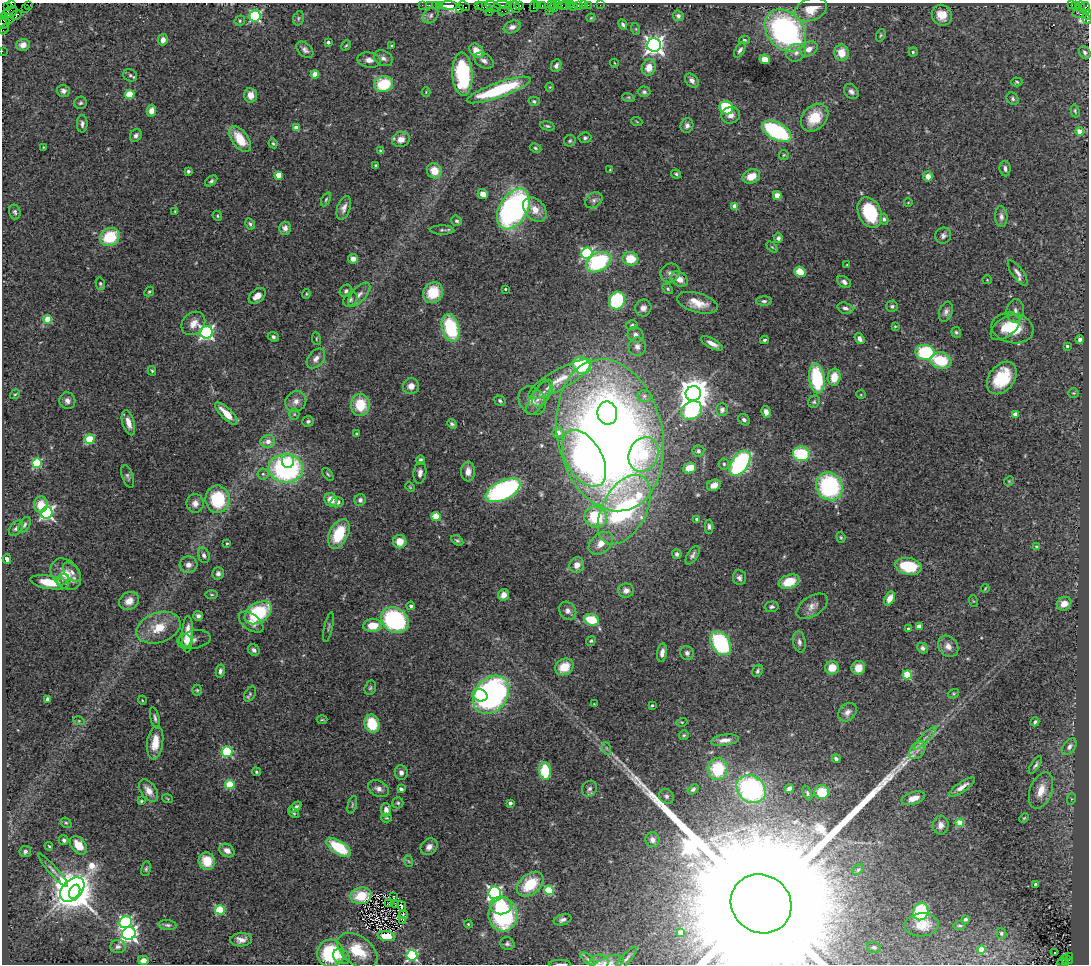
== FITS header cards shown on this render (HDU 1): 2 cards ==
NAXIS1  =                 1087
NAXIS2  =                  962

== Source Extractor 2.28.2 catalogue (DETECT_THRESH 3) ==
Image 1087 x 962 px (HDU 1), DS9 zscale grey, 1 PNG px = 1 image px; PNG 1091 x 966 px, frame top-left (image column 1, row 962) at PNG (2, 3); each listed source drawn as its Kron ellipse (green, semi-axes under 4 px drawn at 4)
Background 5.44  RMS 0.069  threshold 0.206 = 3 sigma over >= 5 px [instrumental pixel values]
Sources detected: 460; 1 with non-positive FLUX_AUTO (blend fragments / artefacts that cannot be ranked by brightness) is neither listed nor drawn; the other 459 listed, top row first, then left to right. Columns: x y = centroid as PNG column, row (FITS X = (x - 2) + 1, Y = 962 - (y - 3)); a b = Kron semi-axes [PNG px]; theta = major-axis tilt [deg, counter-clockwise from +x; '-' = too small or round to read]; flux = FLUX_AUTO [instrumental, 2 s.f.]
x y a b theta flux
12 4 3 2 - 150
28 5 2 2 - 35
422 5 2 2 - 230
429 5 2 2 - 170
435 5 2 2 - 330
440 5 3 3 - 250
502 5 8 3 -1 1700
511 5 4 2 - 260
520 5 4 3 - 730
537 5 3 2 - 370
542 5 3 2 - 390
551 5 3 2 - 470
558 5 3 2 - 410
566 5 4 3 - 340
570 5 2 2 - 82
578 5 4 3 - 910
583 5 2 2 - 88
588 5 2 2 - 210
600 5 2 2 - 80
1071 5 3 2 - 1200
448 6 9 3 -1 1500
464 6 6 3 -29 590
478 6 3 2 - 350
493 6 8 4 -17 1500
554 6 6 3 81 800
562 6 3 2 - 490
1076 6 4 3 - 400
8 7 3 2 - 86
485 7 8 4 -22 1800
515 7 6 4 -78 1200
534 7 5 3 - 570
573 7 2 2 - 56
1081 7 5 3 - 210
25 8 2 2 - 160
1086 8 6 4 -82 1100
459 9 3 2 - 260
811 9 17 11 22 94
549 10 2 2 - 83
504 11 6 3 9 670
10 12 8 5 28 840
489 12 3 2 - 200
1080 13 7 4 -4 680
16 15 6 3 35 1300
431 15 9 6 47 15
942 15 11 9 -51 67
1088 15 5 3 - 1000
5 16 3 3 - 190
255 16 6 5 - 630
678 16 6 5 - 13
299 18 7 5 74 8.6
591 18 4 4 - 4.4
9 19 5 3 - 540
1087 19 5 3 - 820
240 21 5 5 - 6.5
4 23 6 5 - 880
623 25 5 3 - 9.6
512 27 9 6 20 21
4 29 6 3 47 310
636 29 6 4 -72 5.7
785 30 23 18 -48 1100
881 35 6 4 72 6.5
163 40 6 5 - 27
744 40 5 4 - 7
328 42 3 3 - 11
23 45 7 6 - 27
346 45 5 3 - 5.8
654 45 7 7 - 2300
391 46 3 3 - 4.7
809 49 9 6 31 35
305 50 10 6 -43 17
740 50 8 4 59 13
2 51 2 2 - 69
477 51 8 6 -46 70
913 52 4 4 - 6.2
1085 52 7 5 -54 13
796 53 10 8 30 27
841 53 8 7 - 70
383 58 10 7 -29 19
765 59 5 4 - 52
369 60 12 7 -8 28
484 61 11 7 -30 21
614 63 4 3 - 3.4
556 66 6 5 - 15
649 68 8 7 - 55
315 74 4 4 - 92
462 74 22 10 -87 470
130 75 7 6 - 12
692 81 8 5 -47 18
1017 82 6 4 -3 6.9
384 84 9 7 14 200
550 87 4 4 - 4
499 90 34 7 19 380
63 91 7 6 - 15
851 91 8 6 -47 17
426 92 4 4 - 5.1
644 92 6 5 - 11
130 94 5 4 - 190
250 95 7 6 - 43
628 97 6 4 -17 6.9
1013 99 6 5 - 11
534 101 6 4 -13 7.9
81 103 6 6 - 9
726 108 7 6 - 270
151 111 6 4 78 34
1075 111 6 3 -75 6.8
731 115 9 8 - 27
815 118 15 11 46 140
637 122 5 3 - 4.2
82 124 8 5 88 15
547 126 7 4 -16 8.4
687 126 7 6 - 16
296 128 4 4 - 49
777 131 16 8 -28 470
1080 131 4 4 - 73
136 135 7 5 60 14
585 138 6 5 - 9.9
240 139 15 8 -54 110
401 139 9 7 17 33
570 141 6 5 - 8.2
273 143 5 3 - 6.5
43 147 3 2 - 3
535 148 6 4 -27 7
381 151 4 3 - 9.2
784 155 5 5 - 6.1
375 165 4 3 - 4.4
1005 169 8 5 -82 16
610 170 3 3 - 4.3
188 171 4 3 - 13
434 171 8 7 - 65
676 174 5 4 - 7.1
278 175 4 4 - 76
751 176 9 7 23 64
928 176 5 5 - 36
211 181 7 4 39 9.6
483 194 5 4 - 37
777 195 4 4 - 83
326 199 7 4 63 7.8
594 200 9 7 36 17
908 203 4 3 - 3.2
735 206 4 4 - 58
344 208 12 6 72 25
513 209 22 14 59 1300
535 209 14 10 -48 57
175 211 4 4 - 4.3
15 212 7 5 -76 11
870 213 16 11 -66 280
217 216 5 4 - 6.2
1001 217 10 6 -87 18
884 219 5 4 - 8.9
457 221 5 5 - 8.9
250 224 6 4 -60 8.6
285 228 6 5 - 23
442 230 12 4 -1 11
943 236 8 8 - 16
110 237 10 8 28 190
778 238 5 4 - 12
772 247 6 4 -44 6.3
587 253 6 5 - 710
353 259 5 5 - 33
630 259 8 6 -9 110
598 262 13 9 30 440
847 264 3 2 - 3
800 272 6 5 - 65
670 273 10 9 - 22
1018 273 15 5 -54 25
679 279 9 7 -38 46
987 280 4 4 - 4.8
844 282 8 5 -34 15
100 284 6 4 -74 7.7
505 289 3 3 - 5.4
668 289 6 4 -50 6.5
149 291 5 4 - 5.7
346 291 6 5 - 11
433 293 11 9 54 130
306 294 5 4 - 5.5
359 294 15 7 48 28
257 296 10 6 41 39
351 299 8 6 48 13
617 300 9 8 - 430
764 301 8 4 0 10
697 303 21 9 -16 76
892 306 5 5 - 9.5
643 308 8 8 - 24
845 308 8 5 -16 16
1015 311 11 8 84 28
946 312 10 6 71 18
48 319 4 4 - 110
193 323 13 10 43 49
632 325 6 4 17 8.3
895 326 3 3 - 4.5
1005 327 17 9 37 120
451 328 14 8 -74 310
1012 328 21 15 -9 150
206 332 6 6 - 1200
956 332 5 5 - 8
636 335 8 7 - 23
273 337 5 4 - 11
316 339 6 3 -83 4.6
859 339 6 4 -55 21
1080 339 4 3 - 22
764 340 4 3 - 8.1
712 343 12 5 -28 33
637 346 9 8 - 25
1067 346 3 3 - 8.9
925 353 10 7 -7 390
316 359 11 7 52 27
941 361 11 8 -11 180
582 365 9 8 - 330
152 371 5 3 - 6.2
834 377 8 6 83 79
817 378 15 8 -83 310
1002 378 18 12 52 180
560 379 36 9 30 110
411 386 8 7 - 34
542 393 15 7 57 40
1074 393 5 4 - 6.1
15 394 5 3 - 4.8
693 394 8 7 - 8000
861 395 5 3 - 3.9
644 396 7 6 - 14
538 398 19 7 58 43
67 401 8 8 - 22
296 401 11 10 - 33
500 401 6 5 - 9.1
532 401 15 12 -55 42
814 402 6 5 - 8.6
360 405 11 9 89 150
691 410 11 8 30 520
722 410 6 5 - 16
766 412 6 4 -78 26
607 413 11 10 - 440
226 414 15 5 -44 80
294 414 5 5 - 6.9
1015 414 4 4 - 50
744 420 6 5 - 15
308 421 6 5 - 11
128 423 13 6 -74 38
452 424 5 3 - 9.1
356 433 3 3 - 4.9
558 433 5 5 - 36
610 435 77 52 -78 6000
89 439 5 4 - 220
268 441 7 6 - 37
698 451 6 6 - 10
643 454 18 14 69 230
801 454 8 7 - 260
584 458 31 18 -60 1100
420 460 5 4 - 8
288 461 7 6 - 61
37 463 5 5 - 340
740 463 14 8 56 810
724 464 5 5 - 8.6
286 468 17 14 -6 880
689 468 6 5 - 76
468 471 10 7 87 39
420 473 11 6 82 24
263 474 5 5 - 8.7
328 474 7 4 -51 7.1
128 476 12 5 -71 13
1009 481 5 4 - 5.4
714 485 7 5 23 36
829 486 14 13 - 560
410 487 5 3 - 4.4
503 490 19 9 26 940
218 499 13 12 - 270
331 500 7 6 - 48
360 500 6 5 - 14
337 502 6 5 - 24
195 503 9 8 - 31
41 504 8 7 - 73
624 510 38 22 61 1100
47 513 6 5 - 1100
436 517 4 4 - 170
596 517 11 10 - 220
697 519 3 3 - 13
25 525 9 5 59 11
709 527 7 4 89 12
16 528 9 5 52 12
339 534 16 9 64 170
841 537 5 4 - 6.3
457 540 7 4 -31 8.7
400 542 7 6 - 64
227 543 3 3 - 6.7
601 543 14 9 39 55
1037 547 4 3 - 11
677 554 5 4 - 12
204 555 8 5 -72 16
693 555 10 5 58 14
7 559 5 4 - 15
189 565 9 8 - 30
577 565 8 7 - 42
909 566 13 8 -10 200
72 572 11 6 -50 23
218 573 6 5 - 16
66 574 17 13 -47 84
739 578 7 6 - 16
63 579 6 5 - 12
49 582 19 6 -8 120
789 582 11 7 19 120
985 589 4 2 - 4.1
626 591 8 7 - 27
212 595 6 3 -1 5.5
504 595 6 5 - 36
890 598 7 5 60 45
129 601 10 8 31 47
973 601 6 4 -71 4.9
1064 604 7 6 - 44
411 606 4 3 - 12
812 606 17 10 34 37
772 607 7 5 6 12
568 611 9 8 - 25
258 613 15 9 34 340
198 616 5 5 - 15
395 620 15 12 -35 580
591 620 8 5 -18 140
251 622 14 8 -37 46
372 626 9 6 3 95
919 626 4 4 - 44
329 627 15 2 78 6.8
159 628 23 15 19 120
908 629 3 3 - 9.2
188 634 18 5 88 84
194 640 17 9 10 23
185 641 7 6 - 24
591 641 5 4 - 7.4
799 642 10 6 -79 18
721 643 13 9 -59 470
948 646 11 9 -51 34
923 648 6 5 - 13
254 650 6 5 - 17
662 653 9 4 81 22
687 653 7 6 - 15
564 667 10 8 32 93
832 668 7 6 - 73
858 668 7 6 - 56
220 671 6 4 79 13
757 671 6 5 - 10
907 675 4 4 - 230
370 688 7 5 73 9.1
197 690 5 4 - 6.3
250 694 8 5 59 9.5
953 694 6 4 18 6.4
480 695 7 6 - 120
491 695 21 16 52 1300
47 699 4 3 - 11
142 700 4 3 - 3.6
594 704 2 2 - 2.9
652 705 3 3 - 7.5
847 712 10 8 47 26
155 718 11 4 -75 13
322 720 5 3 - 4.5
79 721 6 3 -18 5.1
682 722 5 3 - 4.5
1035 722 4 3 - 10
372 724 9 7 -71 150
684 735 5 5 - 6.6
925 738 15 4 45 24
725 740 14 5 7 28
155 743 17 8 82 75
1069 747 9 6 54 17
606 748 6 4 -70 8.4
917 750 10 6 51 24
227 752 5 5 - 450
836 759 4 3 - 11
1035 765 10 4 57 11
718 769 11 10 - 200
545 771 9 5 -85 200
256 772 4 4 - 6.5
401 772 7 6 - 19
230 785 4 4 - 230
962 787 15 5 34 31
789 788 5 4 - 25
379 789 11 7 -28 23
401 789 4 3 - 23
589 789 8 7 - 16
693 789 6 4 38 10
751 789 15 13 -36 710
149 791 13 7 -55 41
1041 791 19 11 71 80
822 792 7 7 - 100
807 793 8 4 -69 8
666 796 8 7 - 15
167 798 5 3 - 4.4
913 798 12 6 17 54
1071 799 6 3 71 5.3
141 801 3 3 - 5.1
398 803 5 5 - 8.1
510 803 4 3 - 18
352 805 9 4 75 7.3
295 807 7 4 40 15
386 810 7 5 -86 28
293 813 6 4 -45 7.8
387 818 5 4 - 6.5
1024 818 5 3 - 5.3
66 823 6 4 -39 7.2
960 823 4 4 - 150
941 825 9 8 - 27
64 840 5 4 - 9.6
652 840 7 7 - 20
79 845 10 7 -52 73
49 846 4 3 - 4.7
339 847 14 6 -33 220
429 847 9 7 43 27
227 850 8 6 -32 30
25 851 6 5 - 13
207 861 9 8 - 100
408 861 6 3 -70 5.6
146 869 7 5 80 8.4
53 870 22 4 -49 22
858 870 6 4 48 8
530 884 15 10 39 180
1035 884 3 3 - 6.3
72 890 14 9 45 11000
549 890 5 4 - 250
75 892 7 5 64 8200
495 893 6 6 - 1100
361 896 10 8 12 64
394 897 2 2 - 6.2
389 903 3 2 - 3.3
396 904 3 2 - 3.8
761 904 31 28 -35 580000
501 905 10 9 - 120
402 906 5 3 - 7.5
220 910 5 4 - 250
921 911 9 7 76 340
404 915 4 3 - 1.6
503 915 16 14 -90 560
965 919 3 3 - 13
403 920 4 2 - 2.2
563 920 9 5 17 18
126 922 6 5 - 720
468 924 4 4 - 4.6
167 925 9 5 -6 11
922 925 17 11 2 61
960 926 6 3 -1 5.4
129 933 7 6 - 1700
680 933 4 4 - 52
1001 933 5 5 - 7.4
386 936 9 5 -6 46
241 940 11 6 2 30
507 944 7 6 - 12
118 947 8 6 4 16
874 947 7 5 -16 11
981 949 4 4 - 120
358 950 23 14 -36 130
331 953 14 13 - 280
1055 953 3 3 - 17
412 955 5 5 - 580
1069 956 3 3 - 1200
341 957 9 7 -34 26
588 959 9 4 -42 10
626 959 15 4 48 17
1067 959 6 2 -18 1700
143 960 5 4 - 19
1062 962 5 3 - 540
599 963 9 8 - 21
609 963 15 6 15 30
1065 963 3 3 - 500
560 964 11 2 0 7.7
At the frame edge (FLAGS 8, measured only in part): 10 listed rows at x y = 12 4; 1088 15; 1087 19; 4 23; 4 29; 2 51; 761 904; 609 963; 1065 963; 560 964
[1 non-positive-flux detection neither listed nor drawn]